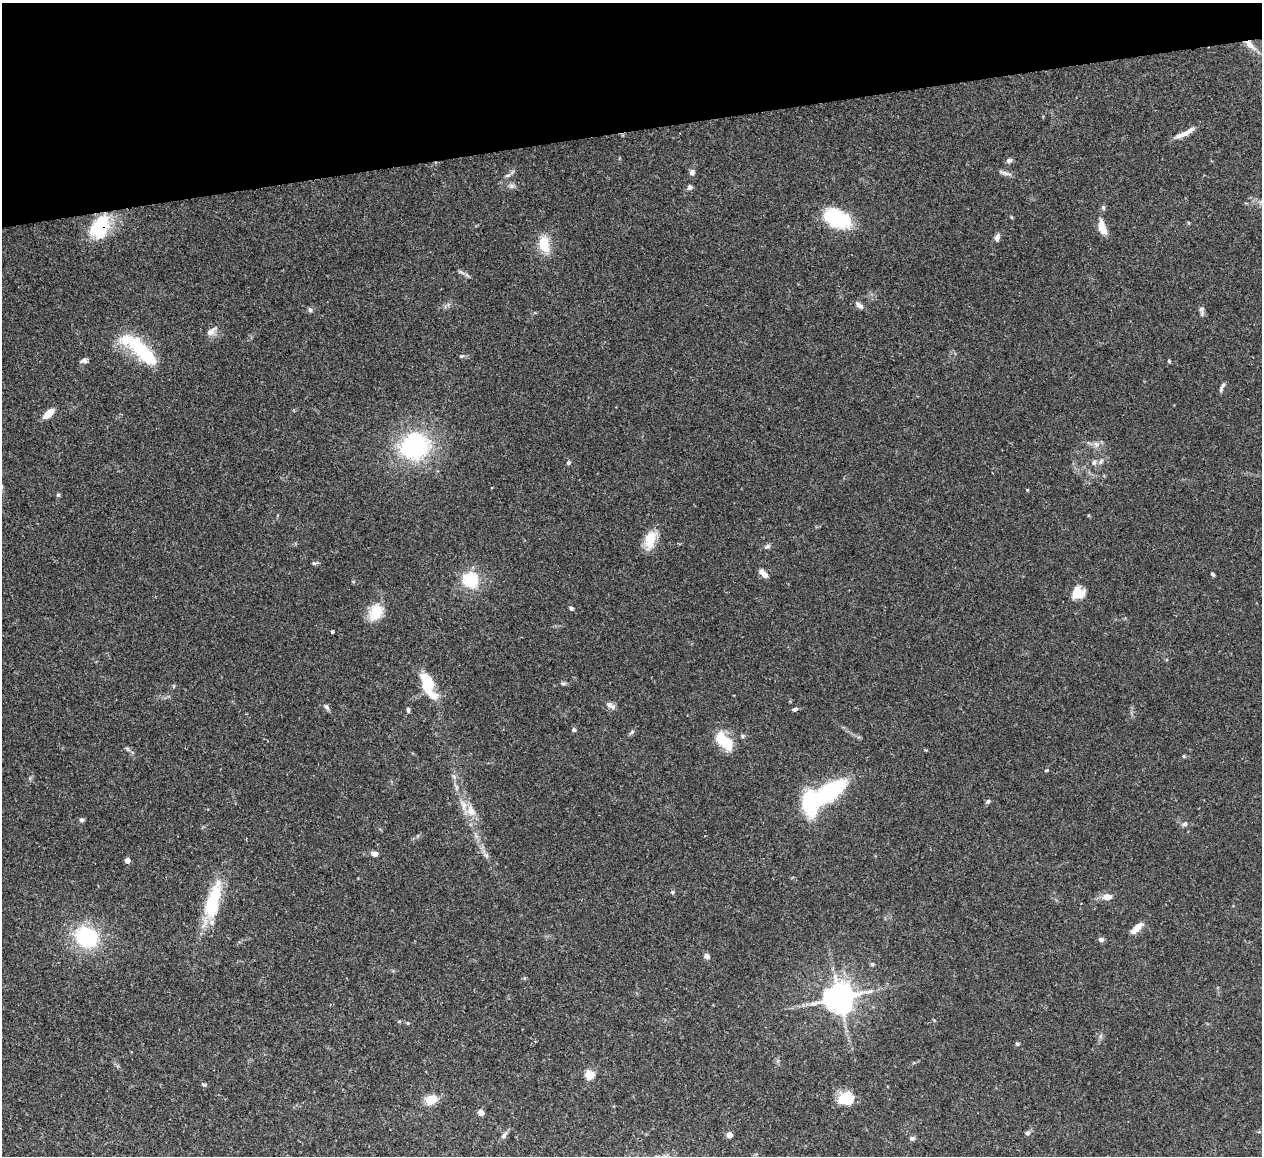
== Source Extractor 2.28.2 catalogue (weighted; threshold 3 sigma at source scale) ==
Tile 3 of 4 x 4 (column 3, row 1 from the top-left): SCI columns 2575-3834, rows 3619-4772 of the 5149 x 5047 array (HDU 1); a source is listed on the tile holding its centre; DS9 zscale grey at full resolution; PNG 1264 x 1158 px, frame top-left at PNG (2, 3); no overlay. Shown black and unused: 11% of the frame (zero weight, under 2 of 3 exposures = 3% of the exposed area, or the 3 px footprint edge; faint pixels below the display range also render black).
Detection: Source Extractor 2.28.2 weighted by HDU 2 'WHT'; one run over the whole footprint, this tile lists its part. Background 0.0823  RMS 0.0059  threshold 0.0264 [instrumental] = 3 sigma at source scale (4.5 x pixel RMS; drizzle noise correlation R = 1.50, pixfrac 1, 0.05/0.05 arcsec/px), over >= 5 px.
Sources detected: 90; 2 inside a brighter object's white glare — not listed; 2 inside a brighter listed object's ellipse — not listed separately; the other 86 listed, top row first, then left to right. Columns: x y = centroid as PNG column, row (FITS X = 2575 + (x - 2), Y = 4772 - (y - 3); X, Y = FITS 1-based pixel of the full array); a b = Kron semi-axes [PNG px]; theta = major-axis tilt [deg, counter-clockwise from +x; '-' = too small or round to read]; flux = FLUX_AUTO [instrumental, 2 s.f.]
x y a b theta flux
1250 45 20 8 -44 5.5
1184 134 23 6 22 5.2
1009 161 7 5 17 1.8
692 172 7 6 - 2
1005 173 18 5 -14 2.3
507 175 8 4 8 1
511 186 8 6 14 1.7
690 187 6 6 - 1.5
1103 207 7 5 -87 1.1
837 218 31 19 -26 32
100 227 29 19 62 24
1102 227 17 8 -73 7
997 237 9 7 69 2.3
544 244 21 13 -78 12
461 272 11 4 -23 1.4
859 305 12 6 -41 2.3
1201 309 7 6 - 1.3
310 310 6 6 - 1.2
211 331 16 8 39 3.6
127 340 22 13 10 14
147 356 24 13 -41 24
462 356 7 5 20 0.93
84 360 8 6 8 1.8
1169 361 4 4 - 0.67
1223 385 10 5 47 1.5
48 413 11 6 41 7.6
1096 444 10 5 -63 1.9
414 446 26 23 18 77
1101 461 10 6 61 2.1
1094 462 9 6 59 1.9
568 463 5 4 - 1.1
1027 490 4 3 - 0.43
58 495 5 5 - 0.81
650 540 25 13 73 10
767 546 9 5 25 1.4
314 563 7 5 -21 0.96
764 574 11 5 -47 4
1213 574 4 3 - 1
471 580 22 20 -35 20
1078 593 16 14 29 8.2
571 608 6 4 -43 1.1
376 612 21 14 61 13
332 631 3 3 - 0.7
563 683 7 4 -8 1.1
428 684 29 11 -66 23
173 686 5 3 - 0.65
611 706 14 6 -28 2.5
326 707 10 6 -50 1.5
795 709 7 5 20 1.3
408 710 7 4 -83 1.1
574 730 5 5 - 1.1
632 732 8 5 49 1.2
722 739 23 13 -58 16
127 749 9 3 -45 0.99
1184 757 5 3 - 0.62
1046 770 5 3 - 0.55
454 776 8 5 -70 1.6
829 793 29 12 36 73
988 801 7 5 73 1.1
471 811 18 12 -63 7.6
82 820 7 5 -8 1.1
1185 824 7 6 - 1.7
375 854 6 5 - 4.2
486 855 11 5 -37 1.9
127 860 4 4 - 3.8
672 892 6 4 -21 0.84
1107 897 11 7 4 4.4
212 902 55 15 72 31
1137 928 16 7 43 6
86 937 30 24 -31 40
1101 939 7 6 - 1.6
707 956 8 6 -47 1.9
872 964 5 4 - 1
839 997 9 8 - 970
408 1023 5 3 - 0.48
1100 1036 7 4 89 1.1
1017 1044 5 4 - 1
589 1075 10 10 - 6.6
204 1085 7 4 -34 0.89
431 1099 14 11 18 8.3
847 1099 15 13 -18 16
481 1112 6 5 - 3
1028 1133 6 6 - 1.4
504 1135 11 6 54 2
729 1135 4 4 - 6.5
912 1138 7 5 17 1.5
Overlapping masked pixels (flux is a lower limit): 2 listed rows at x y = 1250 45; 100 227